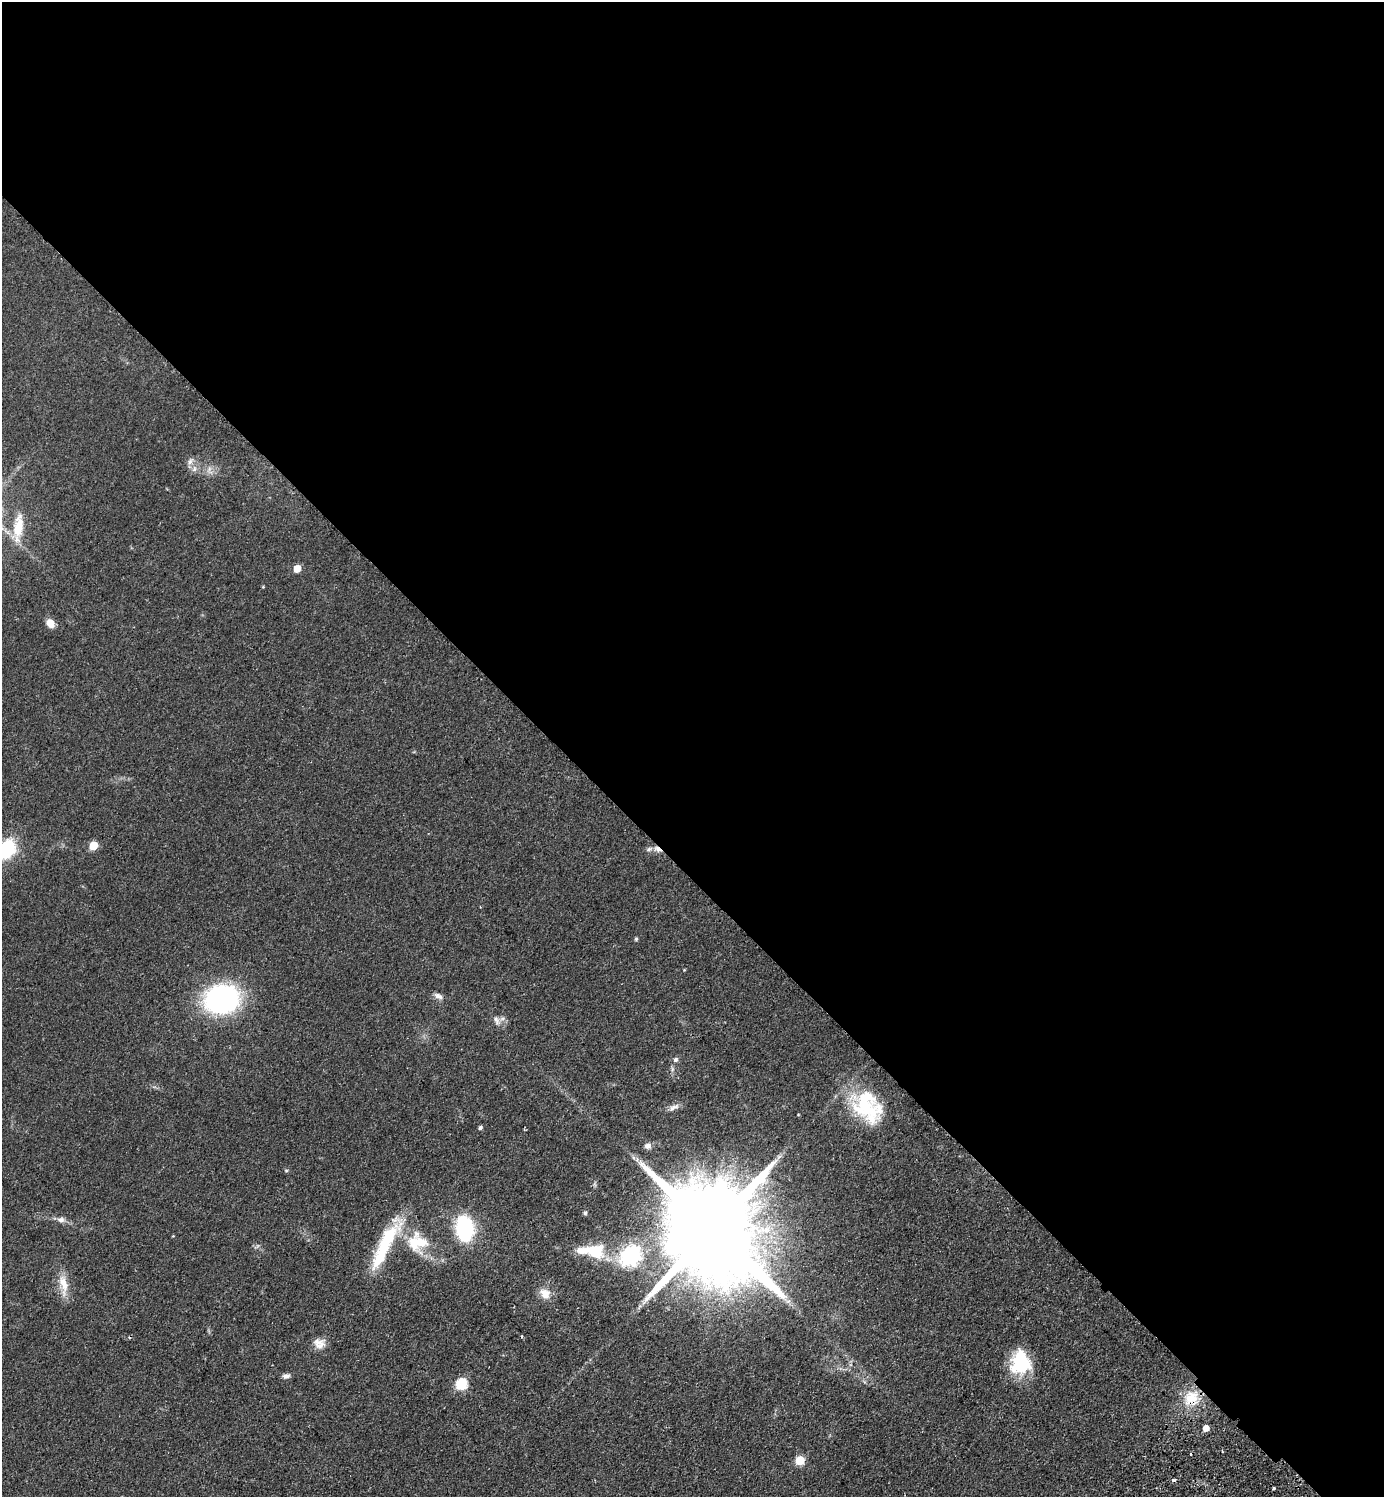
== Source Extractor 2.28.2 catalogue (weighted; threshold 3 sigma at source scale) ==
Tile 3 of 4 x 4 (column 3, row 1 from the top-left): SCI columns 3106-4487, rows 4528-6022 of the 6070 x 6064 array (HDU 1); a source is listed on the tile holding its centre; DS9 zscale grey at full resolution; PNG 1386 x 1499 px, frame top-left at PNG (2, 2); no overlay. Shown black and unused: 59% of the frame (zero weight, under 2 of 3 exposures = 3% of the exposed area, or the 3 px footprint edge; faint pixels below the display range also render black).
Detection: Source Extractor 2.28.2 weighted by HDU 2 'WHT'; one run over the whole footprint, this tile lists its part. Background 0.0826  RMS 0.0081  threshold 0.0362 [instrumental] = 3 sigma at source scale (4.5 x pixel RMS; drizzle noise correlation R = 1.50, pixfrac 1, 0.05/0.05 arcsec/px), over >= 5 px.
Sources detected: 45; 1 too faint to see at this stretch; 1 inside a brighter object's white glare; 4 cosmic-ray / hot-pixel residue — not listed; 2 inside a brighter listed object's ellipse — not listed separately; the other 37 listed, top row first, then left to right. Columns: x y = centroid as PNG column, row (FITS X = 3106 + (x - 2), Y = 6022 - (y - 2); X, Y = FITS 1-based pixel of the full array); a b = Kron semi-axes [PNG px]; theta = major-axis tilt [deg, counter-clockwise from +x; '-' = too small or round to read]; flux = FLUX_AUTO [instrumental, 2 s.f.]
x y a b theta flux
190 461 11 6 63 2.9
18 527 36 12 82 18
297 569 5 5 - 14
50 623 10 8 -51 7.2
93 846 5 5 - 25
7 849 19 15 65 42
649 849 11 5 19 2.6
636 939 5 4 - 1.1
438 996 13 7 -26 3.4
221 999 28 23 11 150
496 1020 13 7 -65 3.7
675 1060 6 6 - 2.2
672 1069 7 4 -73 1.5
674 1107 16 6 25 3.9
868 1109 43 33 -36 55
480 1128 4 4 - 1.8
647 1146 10 7 16 3.1
286 1170 6 4 -1 0.87
585 1213 5 4 - 1.6
61 1220 10 7 -11 3.5
464 1229 20 14 -83 67
711 1230 32 22 -47 25000
417 1242 29 27 -19 32
385 1243 60 17 57 47
595 1251 19 14 -15 30
631 1255 8 7 - 320
63 1284 28 11 -76 13
545 1293 15 12 -44 8.4
522 1336 3 3 - 1
320 1345 18 11 45 7.3
1020 1362 26 21 87 41
286 1376 9 6 12 2.6
461 1384 6 6 - 69
1191 1398 22 16 53 20
1206 1428 5 5 - 8.8
800 1460 5 5 - 33
1274 1488 3 3 - 0.93
Overlapping masked pixels (flux is a lower limit): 1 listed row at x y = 1191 1398
Isophote crosses this tile's border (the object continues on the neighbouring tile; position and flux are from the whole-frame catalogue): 1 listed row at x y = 7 849